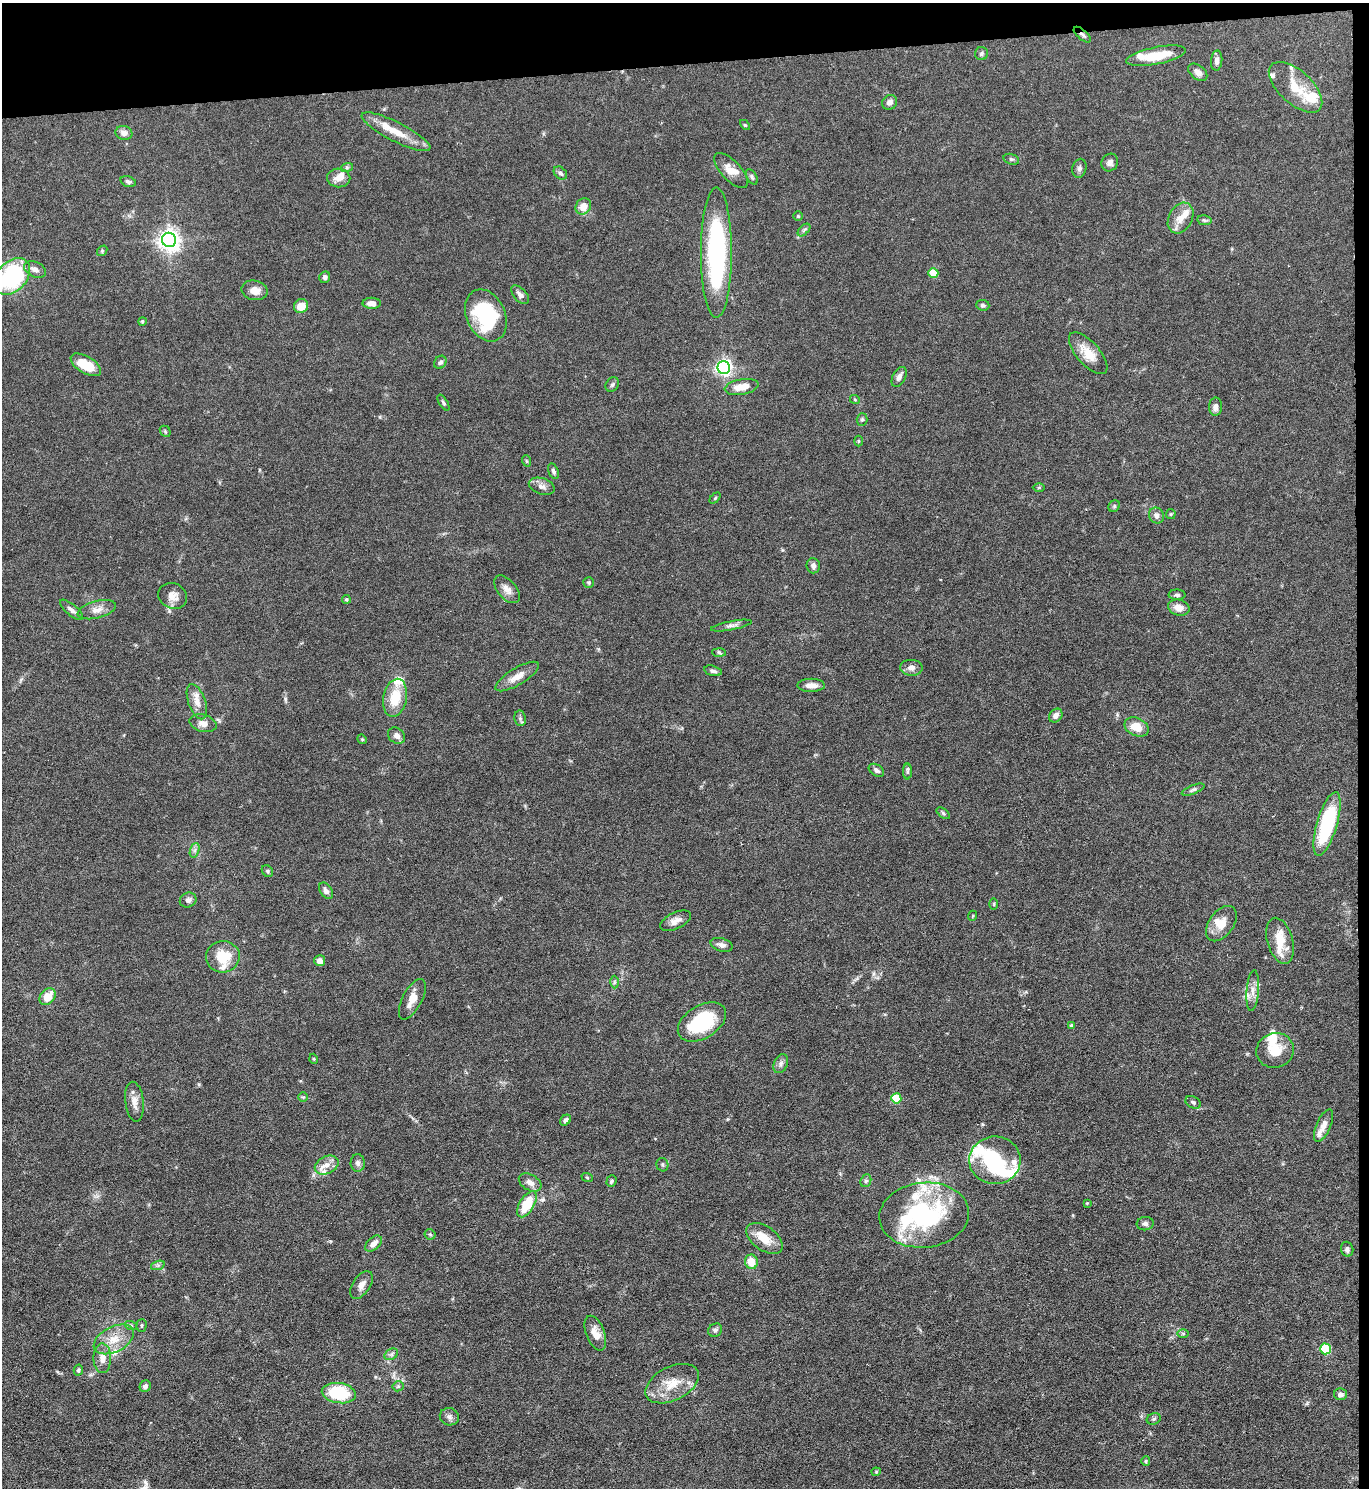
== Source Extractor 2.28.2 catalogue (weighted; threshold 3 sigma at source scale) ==
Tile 3 of 3 x 3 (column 3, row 1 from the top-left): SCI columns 2867-4233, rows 2973-4458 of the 4445 x 4458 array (HDU 1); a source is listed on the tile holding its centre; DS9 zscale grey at full resolution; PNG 1371 x 1490 px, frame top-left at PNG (2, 3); each listed source drawn as its Kron ellipse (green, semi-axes under 4 px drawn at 4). Shown black and unused: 5% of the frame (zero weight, under 5 of 9 exposures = <1% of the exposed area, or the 3 px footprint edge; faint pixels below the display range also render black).
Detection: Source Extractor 2.28.2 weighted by HDU 2 'WHT'; one run over the whole footprint, this tile lists its part. Background 0.0813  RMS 0.0041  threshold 0.0169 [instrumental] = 3 sigma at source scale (4.09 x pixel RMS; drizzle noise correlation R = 1.36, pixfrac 0.8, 0.05/0.05 arcsec/px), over >= 5 px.
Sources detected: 174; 1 inside a brighter object's white glare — neither listed nor drawn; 21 inside a brighter listed object's ellipse — not listed separately; the other 152 listed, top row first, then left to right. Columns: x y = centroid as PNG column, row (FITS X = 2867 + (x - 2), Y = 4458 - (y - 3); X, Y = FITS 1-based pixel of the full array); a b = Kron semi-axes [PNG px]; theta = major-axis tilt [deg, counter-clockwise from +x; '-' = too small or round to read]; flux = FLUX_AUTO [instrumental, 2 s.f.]
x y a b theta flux
1082 35 10 5 -41 1.2
982 54 6 6 - 0.81
1156 56 30 8 11 11
1217 61 10 5 86 1.7
1198 72 11 7 -39 2
1296 87 33 16 -42 9.9
890 102 8 7 - 1.8
745 125 6 3 -44 0.45
396 132 38 9 -27 8.2
124 133 8 7 - 2.2
1011 159 8 5 -17 0.71
1110 163 9 8 - 1.7
347 167 6 4 19 0.63
1079 168 9 7 77 1.1
731 170 22 9 -46 4.4
560 173 7 5 -43 0.92
752 177 8 5 -62 0.78
339 178 11 9 -1 3.1
128 182 8 5 -15 0.97
583 206 8 7 - 4.1
798 216 5 4 - 0.44
1180 218 16 11 62 4.7
1204 220 7 5 -11 0.76
804 230 7 4 45 0.75
169 240 7 7 - 270
102 251 6 4 49 0.48
716 253 65 15 90 65
35 269 11 7 -25 2.1
933 273 5 5 - 8.4
12 276 21 14 46 47
325 277 6 5 - 1.1
255 290 13 9 -11 3.9
520 295 11 6 -48 1.6
372 303 9 5 -1 1.8
983 305 6 5 - 0.84
301 306 7 6 - 5.6
486 315 27 19 -66 29
142 321 4 4 - 0.5
1088 353 26 11 -48 6.9
440 362 7 5 50 1
86 365 17 8 -31 8
724 367 6 6 - 140
899 377 11 6 63 1.7
612 385 8 6 56 0.88
742 387 17 7 10 4.9
855 400 5 3 - 0.34
443 403 9 4 -58 0.62
1215 407 9 6 87 1.8
862 419 6 5 - 0.68
165 431 6 4 -48 0.54
859 441 5 3 - 0.38
527 461 6 3 -70 0.42
553 471 8 5 -68 1.1
542 486 13 8 -18 2.2
1039 488 6 4 1 0.49
715 498 6 4 46 0.48
1114 506 6 5 - 0.58
1171 514 5 4 - 0.46
1156 515 8 7 - 1.8
813 566 8 6 -86 1.4
589 583 5 5 - 0.64
507 589 16 9 -48 2.9
1177 595 8 5 0 0.93
173 596 15 12 -26 3.6
346 599 4 4 - 0.61
1179 608 11 8 -14 3.6
71 610 14 5 -40 1.6
97 610 19 8 15 3.3
731 626 20 4 11 1.7
719 652 7 4 -3 0.57
911 668 11 8 -3 2.1
713 671 9 5 -15 0.99
517 676 25 8 31 4.3
811 685 14 6 1 2.8
395 698 19 11 78 9.8
197 702 18 8 -71 3.8
1056 715 7 6 - 2.1
520 718 8 5 -79 0.92
203 723 14 8 -15 2.8
1136 727 12 9 -25 6.6
397 736 9 7 -40 1.8
362 739 5 4 - 0.39
876 770 8 5 -32 1.2
907 772 8 4 90 0.71
1193 790 12 4 21 0.94
943 813 8 4 -37 0.68
1327 824 33 10 74 36
195 850 7 4 71 1.1
267 871 6 5 - 0.62
326 891 9 6 -54 1.8
188 900 8 7 - 1.4
994 904 6 3 89 0.38
972 916 5 3 - 0.31
675 921 16 8 25 2.7
1221 924 20 12 53 5.4
1280 941 24 12 -74 8.6
721 945 11 6 -15 1.7
223 957 17 15 3 10
320 961 5 5 - 2.2
614 982 6 4 89 0.6
1253 991 20 6 86 3
47 997 9 7 49 6.2
412 999 22 9 62 4.7
702 1022 26 16 31 26
1072 1025 4 4 - 0.7
1275 1050 19 17 21 8
314 1059 5 3 - 0.36
781 1064 10 6 67 1.4
303 1097 5 5 - 0.52
896 1098 5 5 - 13
134 1102 20 9 -83 3.4
1193 1102 8 5 -28 0.81
565 1120 6 5 - 1.1
1323 1126 17 7 66 2.9
995 1160 26 23 2 24
358 1163 9 7 89 1.5
327 1165 12 8 25 3.2
662 1165 7 6 - 0.75
587 1177 6 3 -20 0.39
611 1181 6 5 - 0.77
866 1181 6 5 - 0.78
530 1182 12 8 -30 2.3
1087 1203 3 3 - 0.31
527 1204 14 7 59 13
924 1215 45 32 6 51
1145 1224 8 6 7 1.1
430 1234 5 5 - 0.54
765 1238 21 12 -35 6.5
374 1244 10 6 43 2.6
1347 1249 7 6 - 1.2
751 1262 7 6 - 6.1
158 1265 7 4 18 0.77
361 1285 15 8 56 2.7
142 1325 6 5 - 0.67
131 1326 6 4 -19 0.6
715 1330 7 6 - 0.97
595 1333 18 9 -69 4.2
1183 1333 6 4 -1 0.53
114 1339 21 12 27 7.1
1325 1349 5 5 - 19
391 1354 7 5 31 0.88
102 1358 15 9 -90 3.4
78 1370 6 4 78 0.69
672 1384 28 17 27 9
145 1386 6 5 - 1.3
398 1386 5 5 - 0.59
339 1393 17 10 -9 20
1340 1394 6 6 - 1.6
449 1417 9 8 - 1.5
1154 1419 7 5 22 0.75
1146 1461 5 4 - 0.48
876 1472 4 4 - 0.4
Overlapping masked pixels (flux is a lower limit): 1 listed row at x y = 1082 35
Isophote crosses this tile's border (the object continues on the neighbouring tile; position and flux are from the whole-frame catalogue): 1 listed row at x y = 12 276